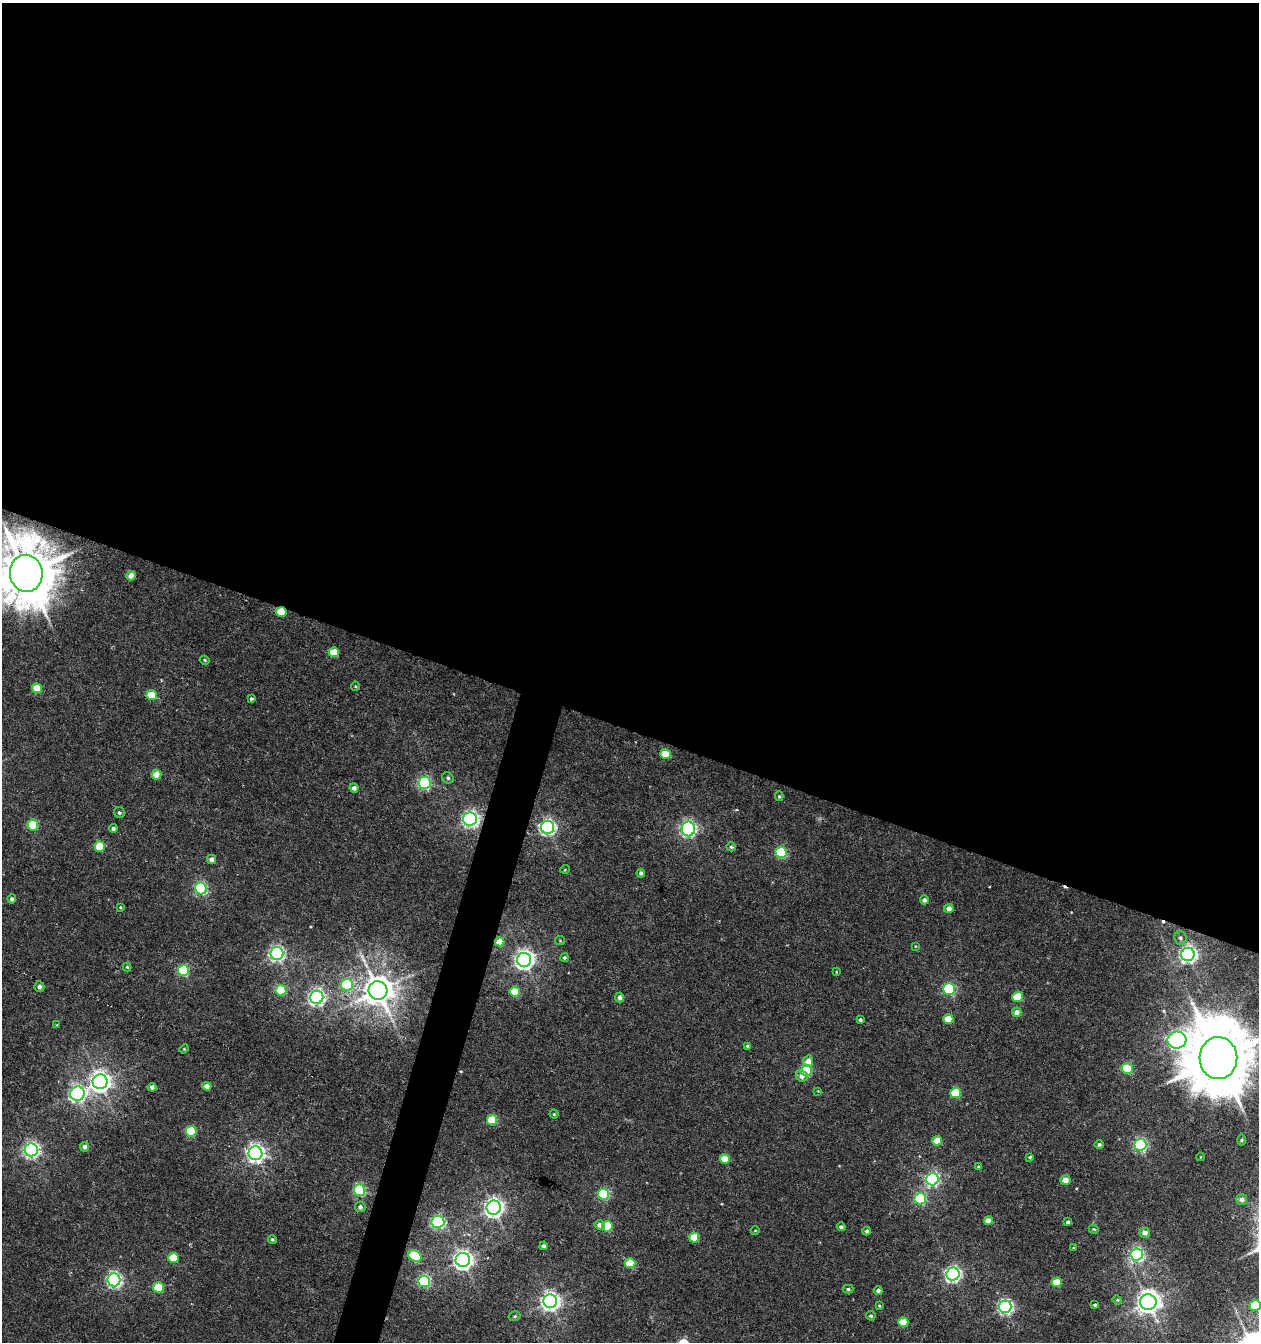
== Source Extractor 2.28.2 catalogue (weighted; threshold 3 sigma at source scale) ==
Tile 3 of 4 x 4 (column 3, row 1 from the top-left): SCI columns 2792-4048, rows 4019-5358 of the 5517 x 5361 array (HDU 1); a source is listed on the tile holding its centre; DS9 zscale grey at full resolution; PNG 1261 x 1344 px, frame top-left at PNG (2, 3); each listed source drawn as its Kron ellipse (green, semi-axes under 4 px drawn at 4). Shown black and unused: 56% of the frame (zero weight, under 5 of 10 exposures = <1% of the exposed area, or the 3 px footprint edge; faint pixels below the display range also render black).
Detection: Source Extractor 2.28.2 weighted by HDU 2 'WHT'; one run over the whole footprint, this tile lists its part. Background 0.00246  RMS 0.0021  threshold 0.00868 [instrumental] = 3 sigma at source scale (4.09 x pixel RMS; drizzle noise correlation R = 1.36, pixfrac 0.8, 0.0396/0.0396 arcsec/px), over >= 5 px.
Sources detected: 132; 3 cosmic-ray / hot-pixel residue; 1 long thin detection or spike segment (spike, bleed or trail) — neither listed nor drawn; the other 128 listed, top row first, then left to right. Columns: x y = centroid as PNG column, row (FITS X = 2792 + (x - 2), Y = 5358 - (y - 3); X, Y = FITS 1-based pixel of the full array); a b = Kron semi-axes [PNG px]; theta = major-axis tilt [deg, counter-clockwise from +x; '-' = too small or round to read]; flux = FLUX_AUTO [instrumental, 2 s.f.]
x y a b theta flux
26 573 18 16 -83 1200
131 576 5 4 - 1.6
281 612 5 5 - 5.8
334 652 5 5 - 4.5
205 660 5 4 - 0.25
355 686 4 4 - 0.22
37 688 5 5 - 4.3
152 695 5 5 - 5.4
251 699 3 3 - 0.34
665 754 5 5 - 4.2
156 775 5 5 - 2.5
448 778 6 5 - 0.42
425 783 6 6 - 33
354 788 4 4 - 0.8
779 796 5 4 - 0.28
119 813 5 5 - 0.44
470 819 7 6 - 67
33 825 5 5 - 12
547 827 6 6 - 58
113 828 4 4 - 0.55
688 829 7 6 - 56
100 847 5 5 - 6.7
731 847 4 4 - 0.35
781 852 5 5 - 17
211 859 5 4 - 1
565 869 5 3 - 0.17
641 873 4 4 - 0.55
201 889 6 5 - 30
12 899 4 4 - 0.66
924 900 4 4 - 0.77
120 907 4 3 - 0.18
949 909 4 4 - 1.4
1180 938 7 6 - 0.57
560 941 5 4 - 0.2
500 942 5 4 - 3
916 946 4 2 - 0.14
277 953 6 6 - 56
1188 954 6 6 - 84
564 958 4 4 - 0.32
524 960 7 7 - 100
127 967 4 4 - 0.24
183 970 5 5 - 18
836 972 4 3 - 0.15
347 985 6 6 - 17
39 987 5 5 - 0.8
949 989 6 5 - 21
281 990 5 5 - 8.8
378 990 9 9 - 350
515 991 5 5 - 4.9
317 997 6 6 - 72
1018 997 5 5 - 6.3
619 998 5 4 - 0.88
1017 1012 4 4 - 1.4
948 1019 5 4 - 3.8
860 1020 3 3 - 0.32
57 1025 4 3 - 0.15
1177 1040 9 8 - 68
748 1046 4 4 - 0.43
184 1049 4 4 - 0.21
1218 1058 21 19 -88 1700
808 1061 5 5 - 1.5
1127 1069 5 5 - 11
806 1070 5 5 - 16
802 1076 6 5 - 0.96
100 1082 7 7 - 130
207 1086 4 4 - 1.6
152 1087 4 4 - 0.81
818 1091 4 4 - 0.14
956 1093 5 5 - 8.3
77 1094 7 7 - 65
554 1114 4 4 - 0.25
492 1120 5 5 - 8
191 1131 5 5 - 10
1241 1140 6 4 89 0.28
937 1141 5 4 - 3.4
1099 1144 4 4 - 0.44
1140 1145 6 6 - 33
85 1147 5 4 - 0.86
31 1150 6 6 - 63
255 1153 7 7 - 95
1030 1157 3 3 - 0.27
1200 1157 4 3 - 0.13
725 1159 5 5 - 4.8
979 1167 4 4 - 0.26
932 1179 6 6 - 42
1065 1180 5 5 - 1.7
360 1190 6 5 - 24
603 1194 5 5 - 21
920 1199 5 5 - 21
1242 1200 5 5 - 1
360 1207 5 5 - 0.67
494 1208 7 7 - 100
988 1221 4 4 - 2
438 1222 6 6 - 28
1068 1222 4 3 - 0.46
600 1225 5 4 - 1
607 1226 5 5 - 8.7
841 1227 4 3 - 0.5
1094 1229 5 4 - 0.23
755 1230 4 3 - 0.15
867 1231 4 4 - 0.46
1145 1233 5 5 - 1.4
694 1238 5 5 - 6.1
272 1239 4 4 - 0.28
544 1246 4 4 - 0.69
1074 1248 3 3 - 0.25
1137 1254 6 6 - 44
415 1256 7 5 -33 15
173 1258 5 5 - 6.3
463 1260 7 7 - 100
630 1263 5 5 - 6.9
953 1274 6 6 - 65
114 1280 6 6 - 52
424 1281 6 5 - 25
1057 1282 5 5 - 5.3
159 1288 5 5 - 11
848 1289 5 4 - 0.35
878 1290 4 4 - 0.61
1117 1300 5 4 - 0.25
550 1301 7 7 - 100
1148 1302 8 7 - 190
1095 1305 3 3 - 0.3
879 1306 4 3 - 0.22
1255 1306 5 5 - 7.8
1005 1307 6 6 - 53
515 1316 6 4 16 0.29
871 1316 5 4 - 0.36
903 1322 5 5 - 4.9
Overlapping masked pixels (flux is a lower limit): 3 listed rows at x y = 26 573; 281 612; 500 942
Isophote crosses this tile's border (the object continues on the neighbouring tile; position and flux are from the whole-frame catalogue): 3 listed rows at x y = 26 573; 1218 1058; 1255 1306